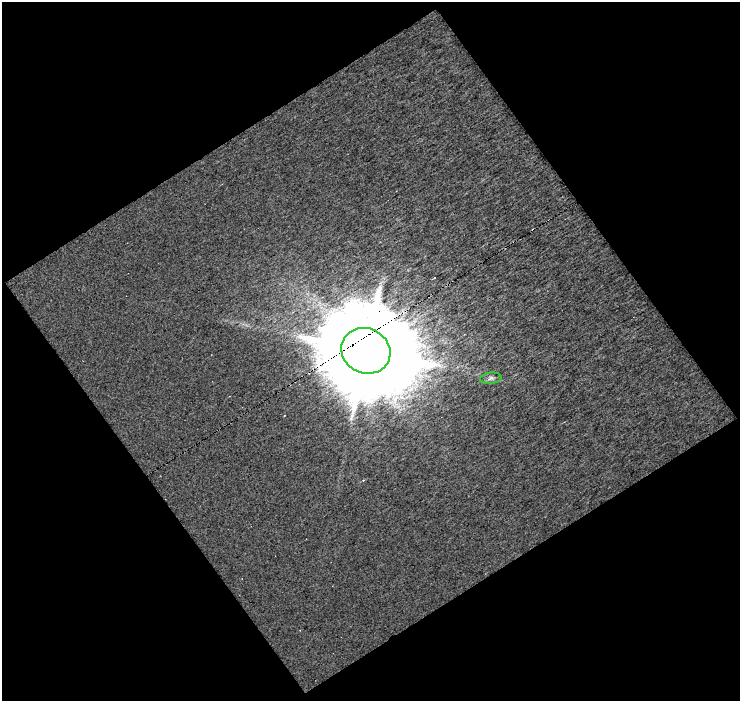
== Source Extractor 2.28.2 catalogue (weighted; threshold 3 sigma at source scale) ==
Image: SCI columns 1-738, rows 15-713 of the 738 x 730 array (HDU 1 of 3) = the unmasked area's bounding box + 8 px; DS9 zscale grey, full resolution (1 PNG px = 1 image px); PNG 742 x 703 px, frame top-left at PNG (2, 2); each listed source drawn as its Kron ellipse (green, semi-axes under 4 px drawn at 4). Shown black and unused: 50% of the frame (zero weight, under 8 of 16 exposures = <1% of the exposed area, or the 3 px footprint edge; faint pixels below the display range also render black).
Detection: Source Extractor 2.28.2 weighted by HDU 2 'WHT'. Background 0.593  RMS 1.4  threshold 5.84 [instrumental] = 3 sigma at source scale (4.09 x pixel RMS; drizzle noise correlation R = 1.36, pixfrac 0.8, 0.0396/0.0396 arcsec/px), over >= 5 px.
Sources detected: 3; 1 cosmic-ray / hot-pixel residue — neither listed nor drawn; the other 2 listed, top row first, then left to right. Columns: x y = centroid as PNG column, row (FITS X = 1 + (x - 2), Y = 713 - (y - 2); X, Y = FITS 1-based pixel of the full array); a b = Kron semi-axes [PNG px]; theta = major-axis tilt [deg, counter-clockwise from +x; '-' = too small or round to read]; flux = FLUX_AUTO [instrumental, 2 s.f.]
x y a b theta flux
366 351 25 22 -25 3.6e+06
491 378 10 5 7 4.2e+02
Overlapping masked pixels (flux is a lower limit): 1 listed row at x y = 366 351